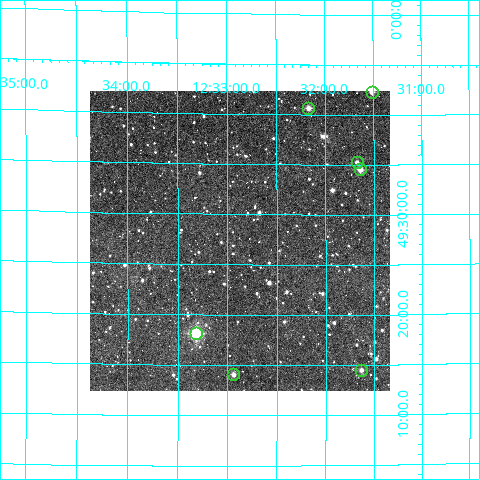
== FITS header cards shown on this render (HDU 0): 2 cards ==
NAXIS1  =                  300
NAXIS2  =                  300

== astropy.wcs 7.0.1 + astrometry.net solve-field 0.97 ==
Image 300 x 300 px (HDU 0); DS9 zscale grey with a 90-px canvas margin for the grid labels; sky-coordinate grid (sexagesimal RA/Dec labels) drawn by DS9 from the SOLVED WCS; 7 Tycho-2 reference stars matched to detected sources circled (green)
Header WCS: RA---TAN/DEC--TAN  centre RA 12:32:53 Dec +49:27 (188.22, +49.46 deg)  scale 6 arcsec/px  FOV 30.0' x 30.0'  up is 0 deg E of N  parity normal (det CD < 0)
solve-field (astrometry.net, Tycho-2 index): VERIFIED the header's WCS against the Tycho-2 star catalogue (verified at 2 index scales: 7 matches each, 0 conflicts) and refined it, rather than solving blind
Solved WCS: RA---TAN-SIP/DEC--TAN-SIP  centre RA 12:32:53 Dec +49:27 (188.22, +49.46 deg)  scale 5.92 arcsec/px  FOV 29.6' x 29.9'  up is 0 deg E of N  parity normal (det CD < 0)
The solver's refit moves the header's centre by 3.4 arcsec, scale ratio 0.987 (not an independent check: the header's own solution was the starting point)
Tycho-2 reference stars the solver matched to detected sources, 7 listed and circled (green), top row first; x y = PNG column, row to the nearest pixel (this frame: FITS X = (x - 90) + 1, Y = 300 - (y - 91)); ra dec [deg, ICRS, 3 dp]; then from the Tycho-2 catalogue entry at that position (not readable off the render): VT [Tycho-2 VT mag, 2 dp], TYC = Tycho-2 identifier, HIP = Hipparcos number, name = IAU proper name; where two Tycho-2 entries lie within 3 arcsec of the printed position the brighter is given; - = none
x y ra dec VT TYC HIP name
372 92 187.878 +49.705 11.17 3458-788-1 - -
308 108 188.042 +49.678 10.77 3458-1099-1 - -
357 162 187.919 +49.588 12.02 3458-887-1 - -
360 169 187.910 +49.575 10.98 3458-572-1 61131 -
196 333 188.329 +49.302 8.21 3458-480-1 61264 -
361 370 187.908 +49.241 11.64 3458-864-1 - -
233 374 188.235 +49.234 11.23 3458-1011-1 - -